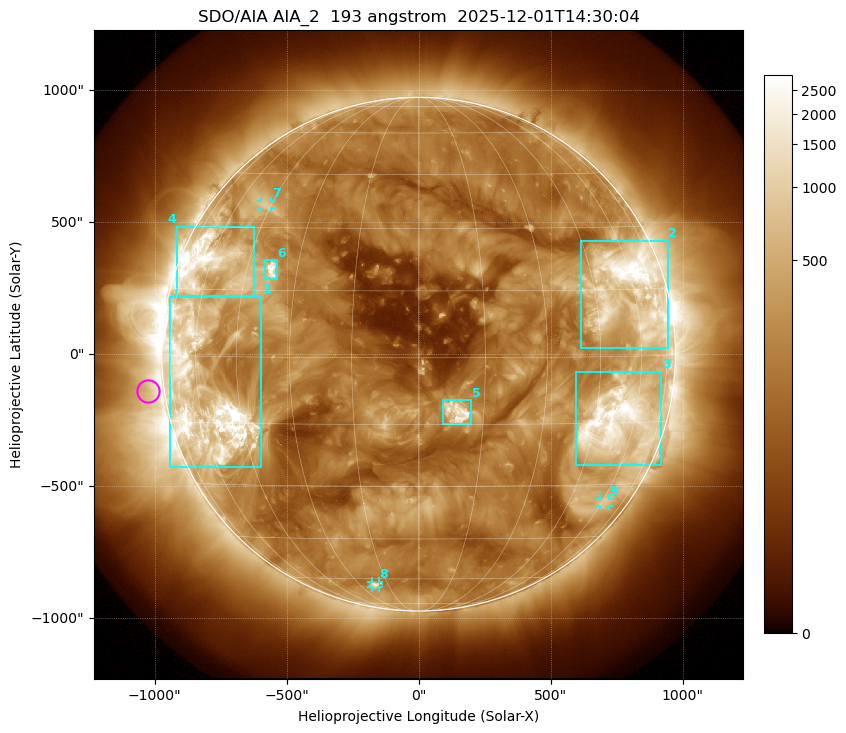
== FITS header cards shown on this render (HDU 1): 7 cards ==
TELESCOP= 'SDO/AIA '           / For AIA: SDO/AIA
INSTRUME= 'AIA_2   '           / For AIA: AIA_ATA1, AIA_ATA2, AIA_ATA3 or AIA_AT
WAVELNTH=                  193 / [angstrom] Wavelength
WAVEUNIT= 'angstrom'           / Wavelength unit: angstrom
DATE-OBS= '2025-12-01T14:30:04.843' / [ISO] Date when observation started; ISO 8
CTYPE1  = 'HPLN-TAN'           / CTYPE1: HPLN
CTYPE2  = 'HPLT-TAN'           / CTYPE2: HPLT

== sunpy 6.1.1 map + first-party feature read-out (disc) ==
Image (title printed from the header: SDO/AIA AIA_2  193 angstrom  2025-12-01T14:30:04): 1024 x 1024 px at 2.4 arcsec/px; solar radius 973 arcsec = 406 px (full disc in frame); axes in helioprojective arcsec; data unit not stated in the header (colour bar unlabelled)
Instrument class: DISC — disc imager (sunpy class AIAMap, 193 A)
Bright regions (active regions / flare kernels): reference = the median radial profile (limb darkening/brightening removed); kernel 9 px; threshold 5 sigma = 519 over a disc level ~188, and >= 1.15x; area >= 12 px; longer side >= 10 px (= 24 arcsec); searched inside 0.97 R_sun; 9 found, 9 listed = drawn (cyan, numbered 1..; 3 of them under ~33 arcsec drawn as corner ticks so the feature stays visible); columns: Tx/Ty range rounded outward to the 5 arcsec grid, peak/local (2 s.f.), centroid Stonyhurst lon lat
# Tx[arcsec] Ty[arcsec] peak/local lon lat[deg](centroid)
1 -945..-595 -430..220 21 -57 -9
2 615..945 20..430 19 +58 +14
3 595..920 -420..-65 14 +53 -15
4 -915..-625 220..485 11 -60 +21
5 90..200 -265..-175 14 +9 -12
6 -585..-535 285..355 14 -37 +20
7 -600..-560 555..580 3.8 -47 +36
8 -180..-150 -885..-860 5.7 -22 -63
9 685..720 -575..-545 3.6 +61 -35
Off-limb structures (1.02-1.3 R_sun): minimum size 162 px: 4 found; the strongest spans PA ~65..135 deg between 1.02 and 1.3 R_sun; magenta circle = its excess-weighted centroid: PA ~100 deg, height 1.06 R_sun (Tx ~-1025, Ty ~-140 arcsec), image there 2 x the reference